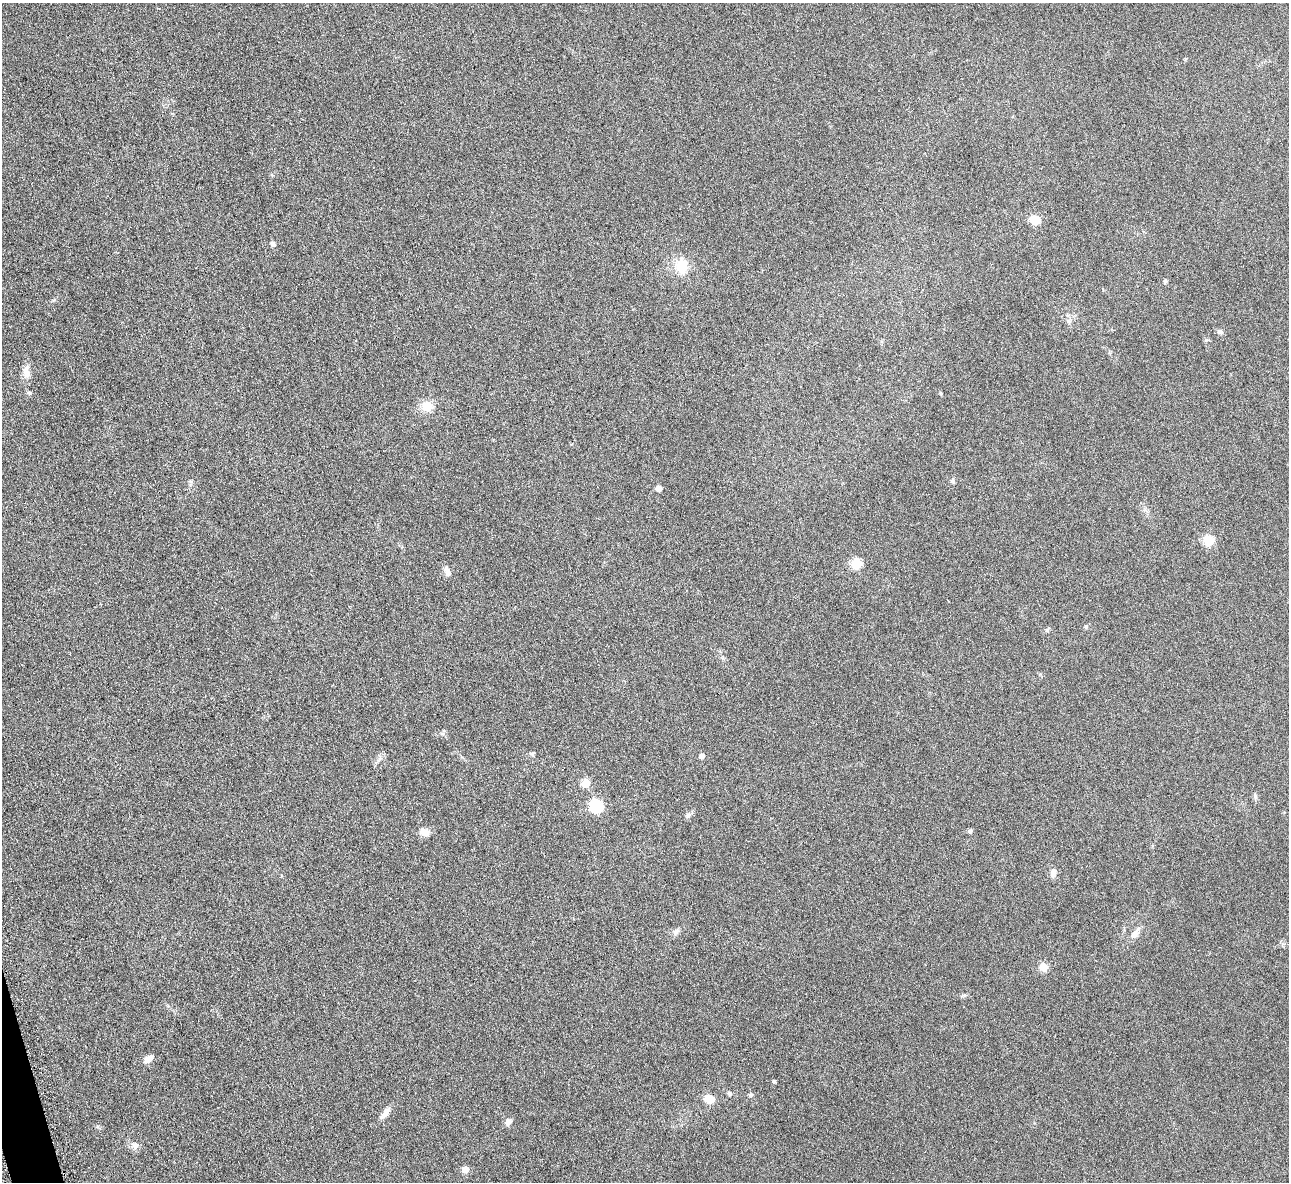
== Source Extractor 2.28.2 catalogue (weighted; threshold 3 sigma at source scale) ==
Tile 7 of 4 x 4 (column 3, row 2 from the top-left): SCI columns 2580-3866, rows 2518-3697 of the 5171 x 5154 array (HDU 1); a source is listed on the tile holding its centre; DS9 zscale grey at full resolution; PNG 1291 x 1184 px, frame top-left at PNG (2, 3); no overlay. Shown black and unused: <1% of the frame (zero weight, under 3 of 6 exposures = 2% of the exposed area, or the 3 px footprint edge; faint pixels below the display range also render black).
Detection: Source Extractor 2.28.2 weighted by HDU 2 'WHT'; one run over the whole footprint, this tile lists its part. Background 0.121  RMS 0.011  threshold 0.043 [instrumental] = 3 sigma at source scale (4.09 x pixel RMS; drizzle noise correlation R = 1.36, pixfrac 0.8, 0.05/0.05 arcsec/px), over >= 5 px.
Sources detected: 40; all 40 listed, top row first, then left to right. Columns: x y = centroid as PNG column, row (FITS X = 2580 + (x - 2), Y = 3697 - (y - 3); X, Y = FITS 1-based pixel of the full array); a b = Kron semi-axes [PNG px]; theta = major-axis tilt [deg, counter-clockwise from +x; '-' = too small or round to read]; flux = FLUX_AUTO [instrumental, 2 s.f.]
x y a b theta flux
1035 220 11 8 -19 14
273 244 7 5 -51 2.6
681 266 17 14 -84 21
1165 281 6 5 - 1.5
1068 321 7 4 -71 2
1220 331 7 6 - 2.7
26 372 17 9 -83 8.1
941 393 6 4 -70 0.93
427 406 11 11 - 15
952 481 6 6 - 2
658 488 5 4 - 7.3
1208 540 10 8 -78 18
856 563 5 5 - 50
447 571 12 7 -70 4.7
1086 626 6 4 -68 1.3
1047 630 7 5 55 1.6
442 733 7 4 -19 1.6
532 754 6 5 - 1.5
702 756 5 5 - 4.8
380 758 7 4 71 2
586 783 5 5 - 25
1255 796 9 5 -82 2.4
596 806 6 6 - 100
688 815 7 6 - 2.3
970 831 6 5 - 1.7
425 832 11 8 -7 8.2
1053 873 10 7 84 4.9
675 932 10 6 61 3.2
1135 934 12 8 65 5.4
1043 967 5 5 - 27
148 1059 11 7 36 6.1
774 1081 4 3 - 1.8
729 1093 5 4 - 2.1
750 1095 6 5 - 1.5
710 1099 9 8 - 13
385 1113 18 7 50 6.3
508 1122 10 7 52 4.2
98 1127 7 4 -45 1.4
135 1145 11 10 - 4.8
465 1169 5 5 - 14